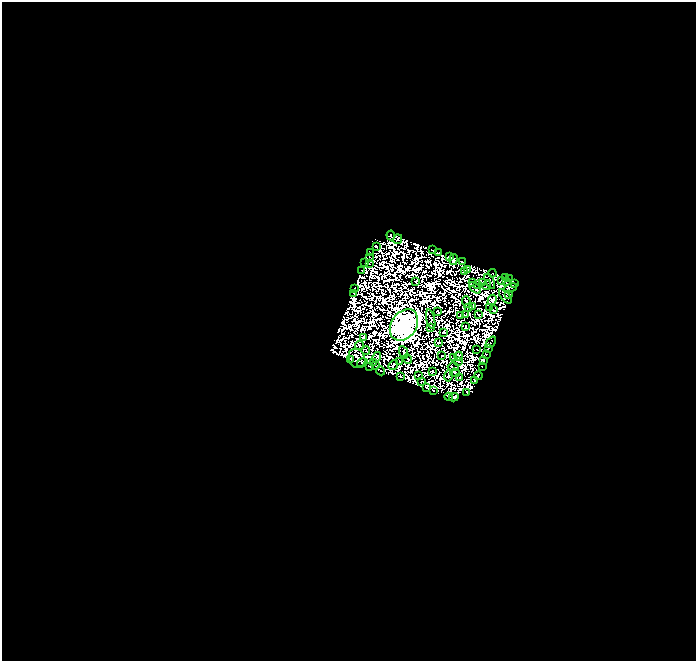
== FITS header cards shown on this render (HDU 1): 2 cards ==
NAXIS1  =                  694
NAXIS2  =                  659

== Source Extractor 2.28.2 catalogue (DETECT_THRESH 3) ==
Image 694 x 659 px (HDU 1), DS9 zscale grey, 1 PNG px = 1 image px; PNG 698 x 663 px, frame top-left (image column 1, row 659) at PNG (2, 2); each listed source drawn as its Kron ellipse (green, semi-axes under 4 px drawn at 4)
Background 0.05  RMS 2.4e-06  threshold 7.27e-06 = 3 sigma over >= 5 px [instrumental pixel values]
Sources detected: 188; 99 with non-positive FLUX_AUTO (blend fragments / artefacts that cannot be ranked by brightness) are neither listed nor drawn; the other 89 listed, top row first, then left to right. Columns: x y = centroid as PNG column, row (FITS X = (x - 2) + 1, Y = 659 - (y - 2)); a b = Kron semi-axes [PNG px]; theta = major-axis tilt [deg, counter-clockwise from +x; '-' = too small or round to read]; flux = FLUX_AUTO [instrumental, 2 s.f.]
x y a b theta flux
391 235 5 2 - 5.5e-01
398 239 5 2 - 1.2e-01
376 247 3 2 - 2.8e-01
433 250 3 2 - 1.8e-01
439 252 3 2 - 1.8e-01
370 253 3 2 - 1.8e-01
369 257 2 2 - 4.1e-02
449 257 4 3 - 7.7e-01
453 259 5 2 - 1.0e+00
462 262 3 2 - 2.7e-01
364 263 3 2 - 2.0e-01
369 263 2 2 - 6.2e-02
361 270 3 2 - 2.4e-01
468 270 2 2 - 4.9e-01
464 271 4 2 - 2.3e-02
492 273 4 2 - 3.3e-01
506 278 2 2 - 2.6e-01
510 278 2 2 - 2.6e-02
502 280 3 2 - 2.7e-01
416 281 3 2 - 3.6e-01
490 281 8 3 -64 9.4e-02
507 281 2 2 - 1.3e-01
472 282 3 2 - 3.4e-01
482 283 4 2 - 8.0e-02
514 283 2 2 - 7.8e-02
477 285 3 2 - 3.4e-01
487 285 5 2 - 3.5e-01
475 288 7 2 -40 2.7e-01
510 288 7 3 22 4.6e-02
354 289 3 2 - 9.4e-02
354 293 3 2 - 4.9e-01
509 294 3 2 - 4.6e-02
505 296 8 4 -51 4.5e-04
492 300 5 3 - 4.6e-01
466 302 6 4 -72 2.8e-01
473 307 3 2 - 1.5e-01
468 308 2 2 - 2.5e-01
489 308 3 2 - 4.0e-01
494 310 2 2 - 2.3e-01
438 312 3 3 - 9.0e-02
478 314 2 2 - 3.0e-01
461 315 3 3 - 2.5e-01
466 315 4 3 - 3.2e-02
431 319 10 2 -76 1.1e-02
404 325 17 12 56 8.6e+02
431 327 4 3 - 7.0e-01
465 327 2 2 - 2.6e-01
444 332 3 2 - 4.0e-01
363 337 4 3 - 6.0e-01
439 342 3 2 - 4.7e-01
491 342 6 3 53 2.0e-01
360 345 4 2 - 1.4e-01
489 348 2 2 - 7.2e-02
366 350 4 2 - 4.4e-01
477 350 2 2 - 1.7e-01
404 352 6 4 -66 4.0e-01
486 354 3 2 - 2.0e-01
442 355 3 2 - 1.3e-01
459 356 4 2 - 1.4e-01
376 357 6 3 55 1.8e-01
357 358 10 8 -65 7.3e-01
453 358 3 2 - 1.8e-01
408 359 5 2 - 4.1e-01
351 360 3 3 - 5.3e-01
483 360 4 3 - 5.1e-01
458 361 3 2 - 5.3e-01
374 362 3 2 - 5.7e-02
400 362 2 2 - 1.7e-01
362 363 5 3 - 7.7e-01
393 365 5 2 - 2.1e-01
369 366 3 3 - 2.4e-01
376 366 3 2 - 3.4e-01
453 367 5 2 - 3.5e-01
482 367 2 2 - 2.1e-01
381 371 5 2 - 1.7e-01
433 371 4 2 - 2.3e-01
455 373 5 2 - 9.1e-02
418 375 3 2 - 2.8e-01
401 376 3 2 - 4.5e-01
449 376 6 3 77 7.2e-01
478 376 4 3 - 4.2e-01
460 378 2 2 - 2.8e-01
475 380 3 2 - 1.6e-01
421 381 2 2 - 4.2e-02
427 388 4 3 - 5.8e-01
433 391 3 3 - 5.8e-01
467 392 3 2 - 1.8e-01
449 397 4 2 - 7.7e-03
454 397 4 3 - 5.7e-01
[99 non-positive-flux detections neither listed nor drawn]